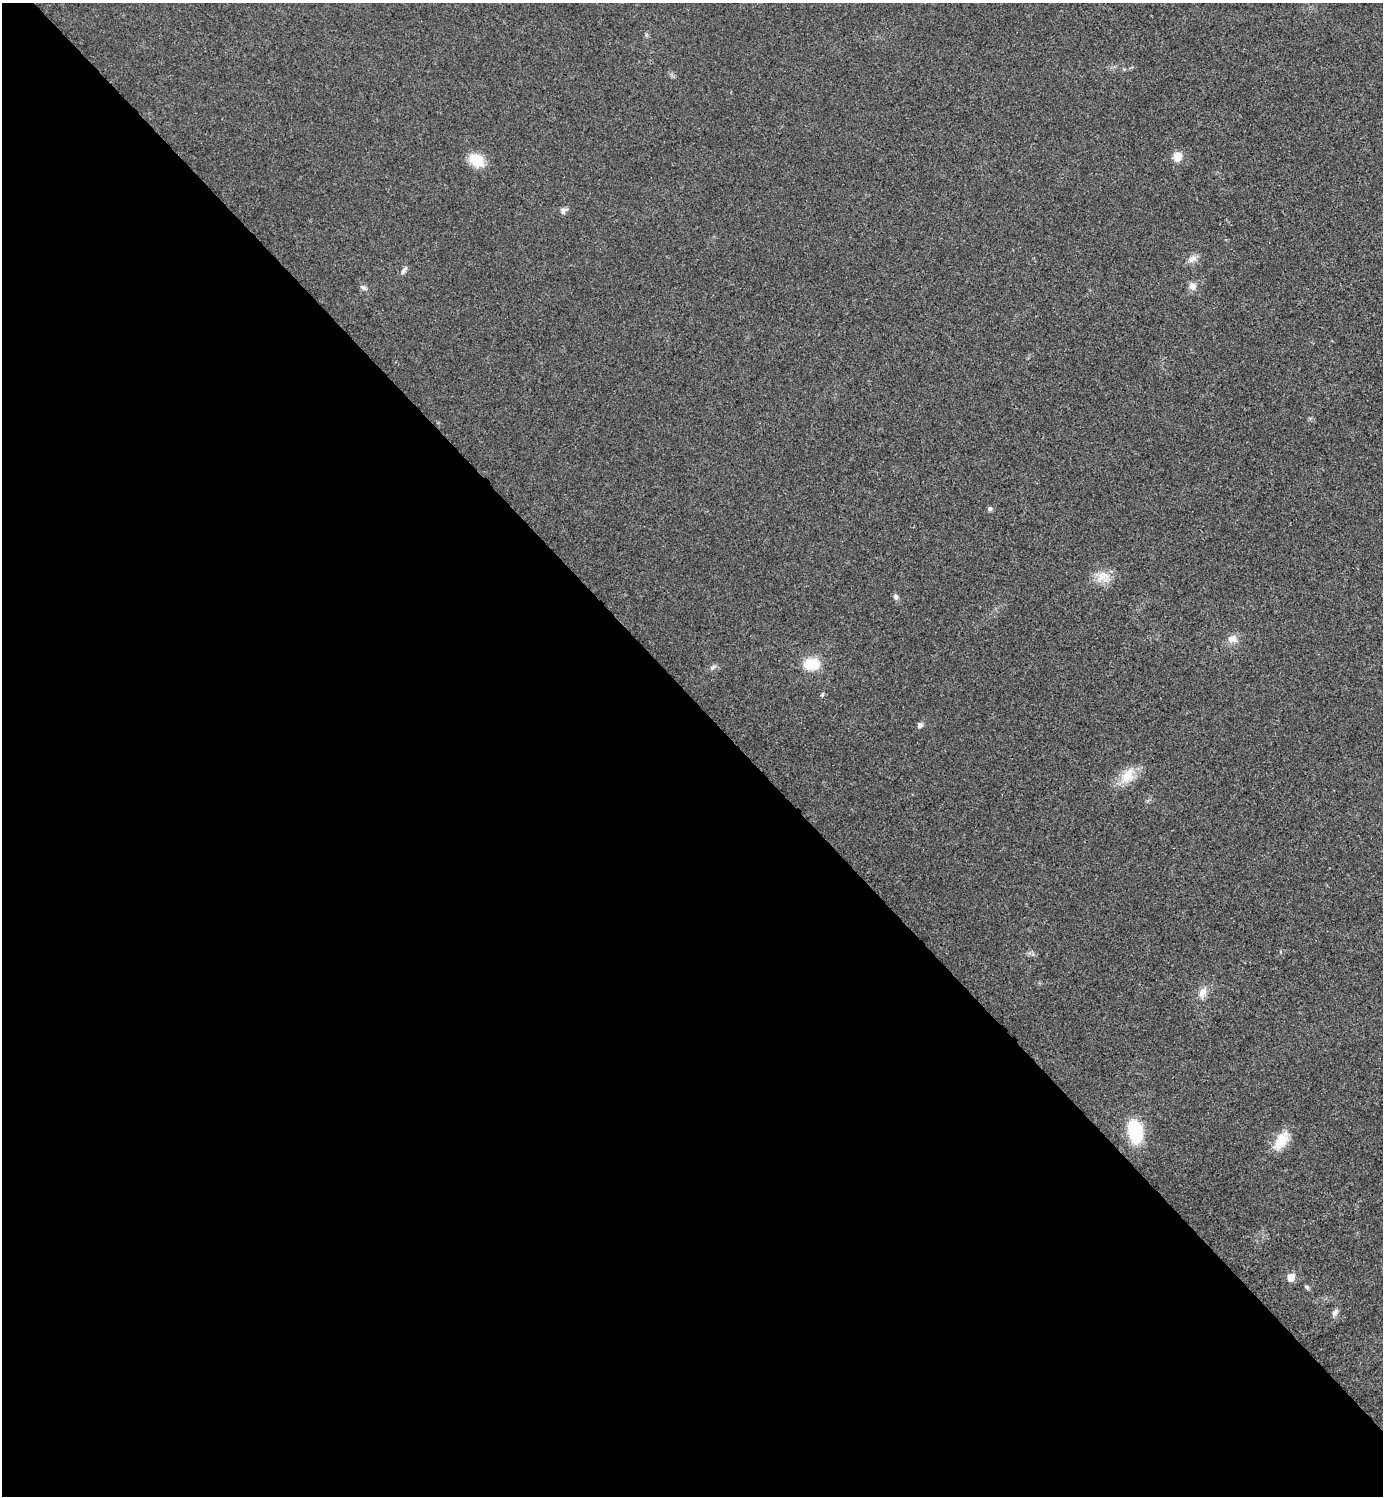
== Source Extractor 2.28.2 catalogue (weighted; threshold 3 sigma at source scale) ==
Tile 9 of 4 x 4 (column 1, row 3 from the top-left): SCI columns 159-1539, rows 1501-2994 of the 5984 x 5984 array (HDU 1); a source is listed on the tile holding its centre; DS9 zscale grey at full resolution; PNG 1385 x 1498 px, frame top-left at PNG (2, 3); no overlay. Shown black and unused: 53% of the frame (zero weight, under 3 of 4 exposures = <1% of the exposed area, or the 3 px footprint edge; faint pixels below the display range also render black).
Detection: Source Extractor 2.28.2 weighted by HDU 2 'WHT'; one run over the whole footprint, this tile lists its part. Background 0.0196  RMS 0.0056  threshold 0.0252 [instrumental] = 3 sigma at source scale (4.5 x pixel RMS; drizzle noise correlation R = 1.50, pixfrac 1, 0.05/0.05 arcsec/px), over >= 5 px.
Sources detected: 21; all 21 listed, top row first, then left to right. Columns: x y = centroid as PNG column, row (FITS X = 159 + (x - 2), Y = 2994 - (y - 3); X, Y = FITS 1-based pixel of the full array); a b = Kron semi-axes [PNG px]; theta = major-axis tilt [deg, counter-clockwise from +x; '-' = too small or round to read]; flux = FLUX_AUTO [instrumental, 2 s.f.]
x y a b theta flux
1177 156 9 9 - 5.7
476 160 18 13 -31 12
563 211 9 6 -90 1.7
1192 259 12 8 25 3
404 270 13 5 53 1.6
1193 286 10 9 - 3
363 288 8 5 -19 1.2
990 509 6 6 - 1.2
1103 576 20 14 -2 7.8
896 597 8 6 -67 1.4
1232 639 12 10 6 4.2
812 664 15 11 0 15
713 667 8 4 45 1.2
920 725 5 5 - 2
1127 776 24 14 56 10
1202 992 14 8 62 4.4
1135 1132 24 14 -79 27
1281 1140 24 13 60 11
1291 1277 5 5 - 9.3
1307 1287 6 5 - 1
1335 1312 10 6 61 2